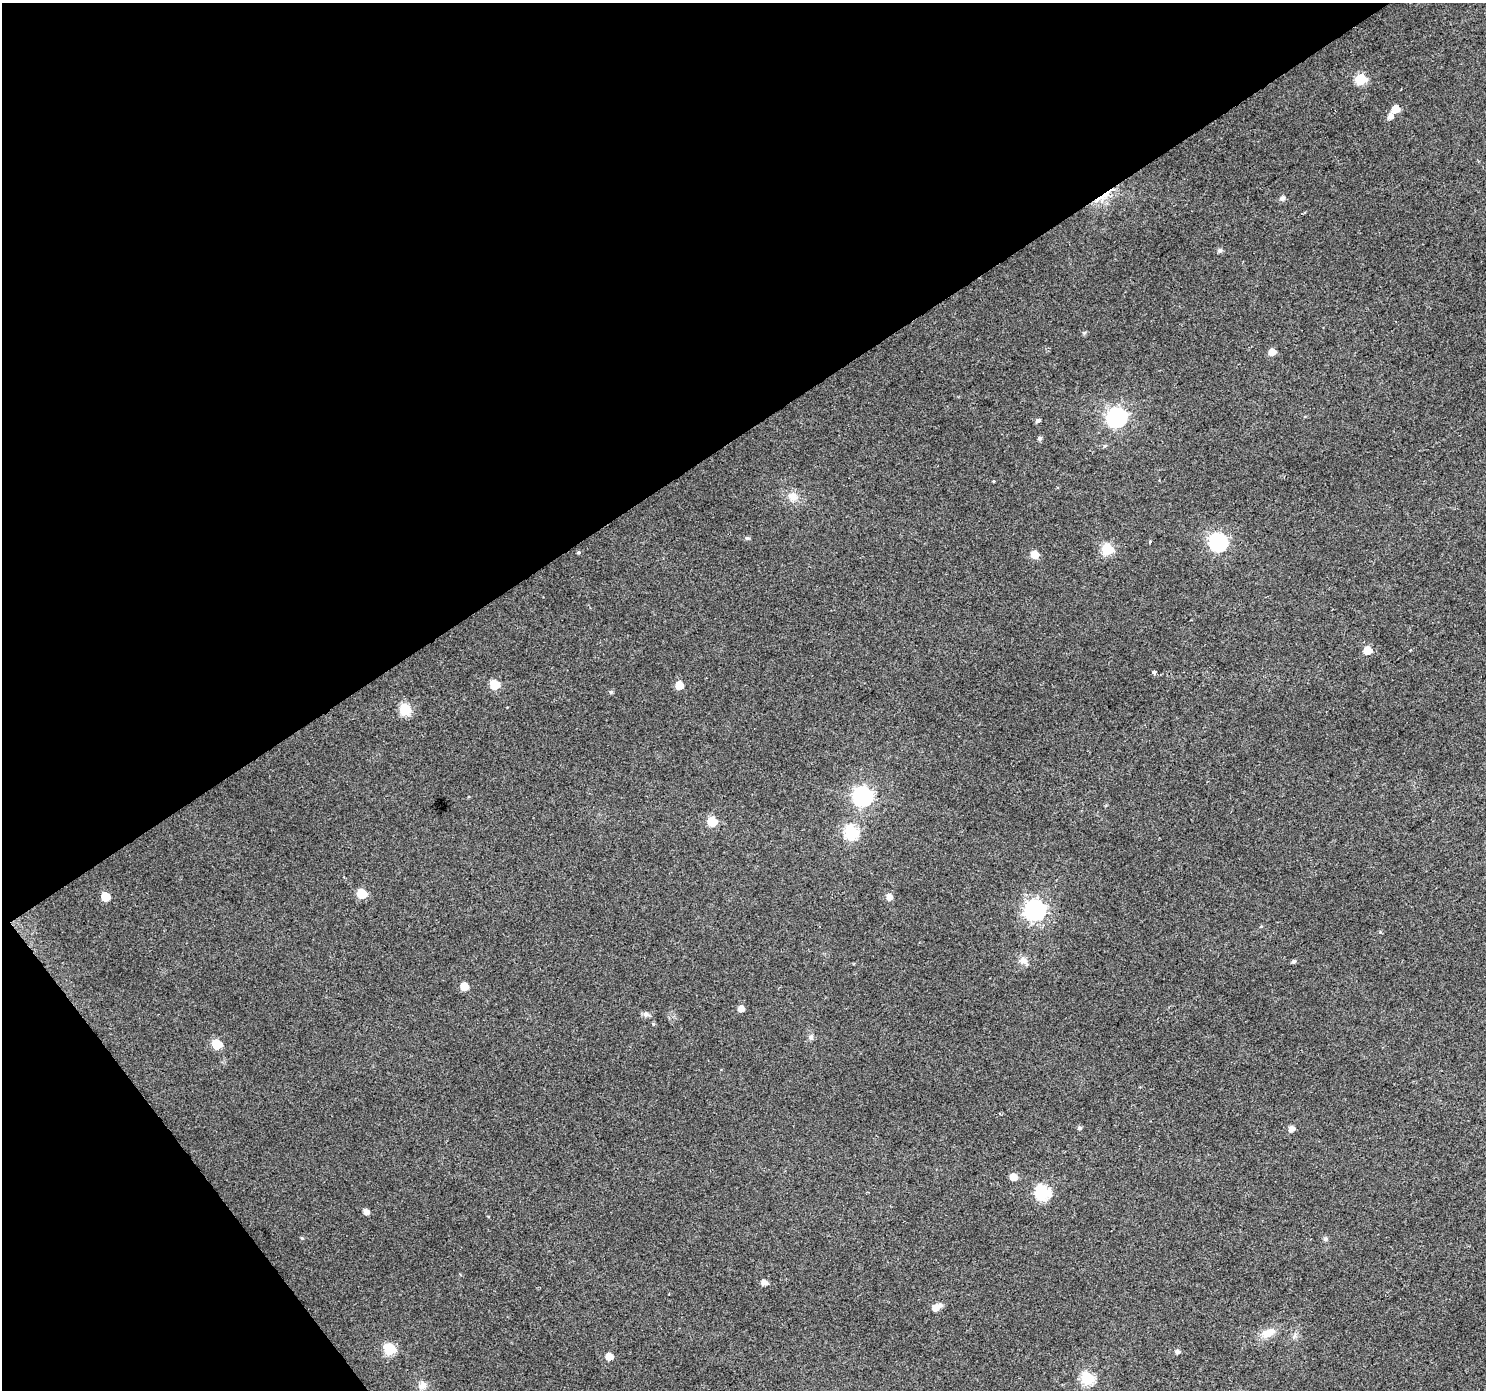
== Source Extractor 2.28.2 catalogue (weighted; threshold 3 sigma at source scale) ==
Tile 5 of 4 x 4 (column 1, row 2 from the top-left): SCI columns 3-1486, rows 2966-4353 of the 5940 x 5867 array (HDU 1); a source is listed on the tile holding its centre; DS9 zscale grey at full resolution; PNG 1488 x 1392 px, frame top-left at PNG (2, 3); no overlay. Shown black and unused: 35% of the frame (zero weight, under 2 of 3 exposures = <1% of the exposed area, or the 3 px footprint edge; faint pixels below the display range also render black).
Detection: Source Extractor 2.28.2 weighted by HDU 2 'WHT'; one run over the whole footprint, this tile lists its part. Background 0.0719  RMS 0.0077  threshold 0.0346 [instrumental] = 3 sigma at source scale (4.5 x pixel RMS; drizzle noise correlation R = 1.50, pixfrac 1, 0.0396/0.0396 arcsec/px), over >= 5 px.
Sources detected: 57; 1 inside a brighter listed object's ellipse — not listed separately; the other 56 listed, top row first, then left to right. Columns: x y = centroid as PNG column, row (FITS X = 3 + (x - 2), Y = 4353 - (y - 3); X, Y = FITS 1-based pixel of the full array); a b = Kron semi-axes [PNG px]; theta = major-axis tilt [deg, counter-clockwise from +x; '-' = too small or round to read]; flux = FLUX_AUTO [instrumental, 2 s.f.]
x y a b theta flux
1361 79 6 6 - 41
1395 109 6 5 - 13
1390 117 6 6 - 4.2
1104 196 29 5 34 12
1282 198 6 5 - 2.9
1220 250 6 5 - 2.1
1084 333 6 5 - 1.2
1272 352 6 5 - 7.4
1117 417 8 8 - 300
1038 421 5 5 - 2.1
1039 438 5 5 - 1.8
1105 445 6 3 20 1
993 481 3 3 - 1.5
793 497 15 12 -24 8.1
747 538 6 5 - 1.4
1150 542 3 3 - 1.5
1218 542 8 7 - 220
1107 549 6 6 - 50
578 552 5 5 - 1
1034 555 6 5 - 13
1367 650 6 5 - 14
1154 672 4 4 - 5
494 685 6 6 - 28
679 685 6 5 - 13
611 692 5 5 - 1.3
405 709 7 6 - 49
862 796 8 8 - 280
712 821 6 6 - 28
851 832 7 6 - 98
362 894 6 6 - 27
105 897 6 6 - 16
889 897 6 5 - 5.9
1035 910 8 8 - 360
1023 960 11 9 -49 4.4
1294 961 5 4 - 1.6
464 986 6 5 - 13
741 1009 5 5 - 5
646 1014 9 7 -7 2.6
653 1024 5 4 - 0.86
811 1037 8 6 75 2.3
217 1044 6 6 - 31
1079 1128 5 5 - 1.6
1291 1129 6 5 - 4.3
1013 1177 5 5 - 8.8
1043 1192 7 7 - 110
366 1212 6 5 - 4.3
302 1238 5 3 - 0.72
1325 1239 6 5 - 1.9
764 1282 6 5 - 4.6
935 1308 6 6 - 6.2
1268 1333 19 11 22 10
389 1349 7 6 - 54
1177 1352 5 5 - 2.5
609 1356 6 5 - 9.7
1087 1378 6 6 - 80
422 1385 11 10 - 4.8
Overlapping masked pixels (flux is a lower limit): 1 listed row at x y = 1104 196